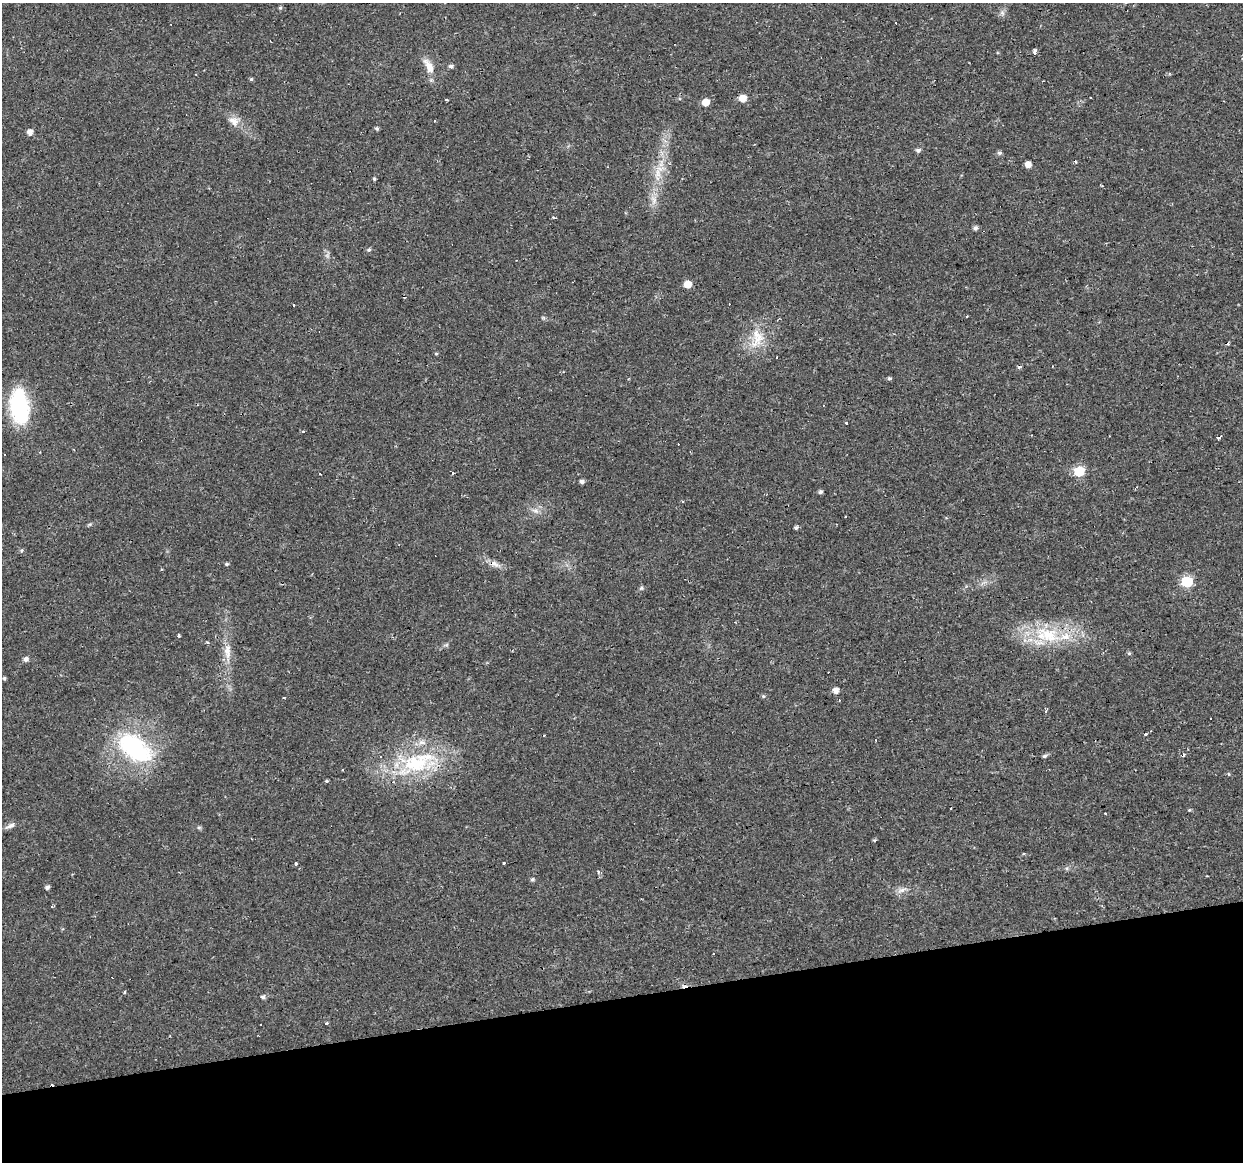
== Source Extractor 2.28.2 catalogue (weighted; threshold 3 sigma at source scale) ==
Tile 14 of 4 x 4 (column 2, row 4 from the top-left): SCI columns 1242-2482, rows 30-1189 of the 4963 x 4744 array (HDU 1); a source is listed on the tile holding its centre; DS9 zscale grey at full resolution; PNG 1245 x 1164 px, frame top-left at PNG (2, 3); no overlay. Shown black and unused: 14% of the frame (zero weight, under 2 of 3 exposures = <1% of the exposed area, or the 3 px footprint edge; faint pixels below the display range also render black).
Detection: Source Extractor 2.28.2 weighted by HDU 2 'WHT'; one run over the whole footprint, this tile lists its part. Background 0.0216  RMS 0.0031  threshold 0.0137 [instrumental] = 3 sigma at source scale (4.5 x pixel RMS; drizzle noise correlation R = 1.50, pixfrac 1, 0.0396/0.0396 arcsec/px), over >= 5 px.
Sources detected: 100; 23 cosmic-ray / hot-pixel residue — not listed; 2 inside a brighter listed object's ellipse — not listed separately; the other 75 listed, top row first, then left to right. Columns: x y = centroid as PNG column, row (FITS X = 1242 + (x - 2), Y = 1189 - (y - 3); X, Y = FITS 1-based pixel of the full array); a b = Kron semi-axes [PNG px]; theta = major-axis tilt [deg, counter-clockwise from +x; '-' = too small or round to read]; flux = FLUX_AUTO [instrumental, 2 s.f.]
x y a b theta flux
280 8 5 4 - 0.49
1002 13 7 6 - 0.84
1034 51 4 3 - 2.7
429 66 24 10 -62 3.8
451 66 5 4 - 0.82
251 79 5 5 - 0.4
1090 97 3 3 - 0.76
742 98 6 5 - 4.4
446 99 3 3 - 1.3
705 102 5 5 - 4.5
234 121 16 11 -39 2.9
377 128 5 5 - 0.55
30 132 5 5 - 2.1
918 150 6 5 - 0.9
1000 153 5 5 - 0.71
1028 164 5 5 - 2.2
657 174 19 9 76 4.4
374 179 4 3 - 0.4
1101 185 5 3 - 0.29
653 200 14 6 -73 2.1
553 218 4 3 - 0.43
975 228 5 5 - 0.95
369 250 5 5 - 0.62
688 284 5 5 - 4.3
294 305 3 2 - 0.44
757 338 31 17 77 8.2
436 354 4 4 - 0.35
1019 367 4 4 - 0.64
889 378 4 4 - 0.56
19 407 35 18 -81 28
846 423 3 3 - 1.2
303 432 3 3 - 1.2
1218 437 4 3 - 1
5 455 3 3 - 1.6
1079 471 6 6 - 14
452 474 3 3 - 1.3
582 481 4 4 - 0.91
820 492 4 4 - 0.78
535 511 11 5 -23 1.2
845 517 3 2 - 0.24
796 528 4 4 - 0.66
22 550 6 5 - 0.55
226 564 4 3 - 0.49
495 564 14 7 -14 1.9
1187 582 6 6 - 23
641 588 7 5 23 0.53
1048 634 37 21 -26 16
179 635 3 3 - 3.6
227 651 22 10 -84 3.9
1129 653 5 4 - 0.44
26 659 7 6 - 0.97
4 678 4 4 - 0.46
836 691 5 5 - 2.1
763 696 6 5 - 0.46
1046 712 4 3 - 0.3
134 748 46 25 -36 36
1044 756 6 4 16 0.58
416 763 63 27 24 28
343 770 3 3 - 0.74
1229 774 5 3 - 0.28
326 781 4 3 - 0.41
1189 810 5 4 - 0.31
10 826 15 6 23 1.4
199 827 6 4 -1 0.46
874 840 5 4 - 0.38
504 863 3 3 - 1.8
296 864 3 3 - 0.48
599 871 3 3 - 1.4
532 879 6 5 - 0.47
47 887 5 4 - 0.84
902 890 12 6 11 1.5
713 954 3 3 - 0.97
124 991 3 2 - 0.62
263 997 5 5 - 0.89
326 1023 3 3 - 1.6
Isophote crosses this tile's border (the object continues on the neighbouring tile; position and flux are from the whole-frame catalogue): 1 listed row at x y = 19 407